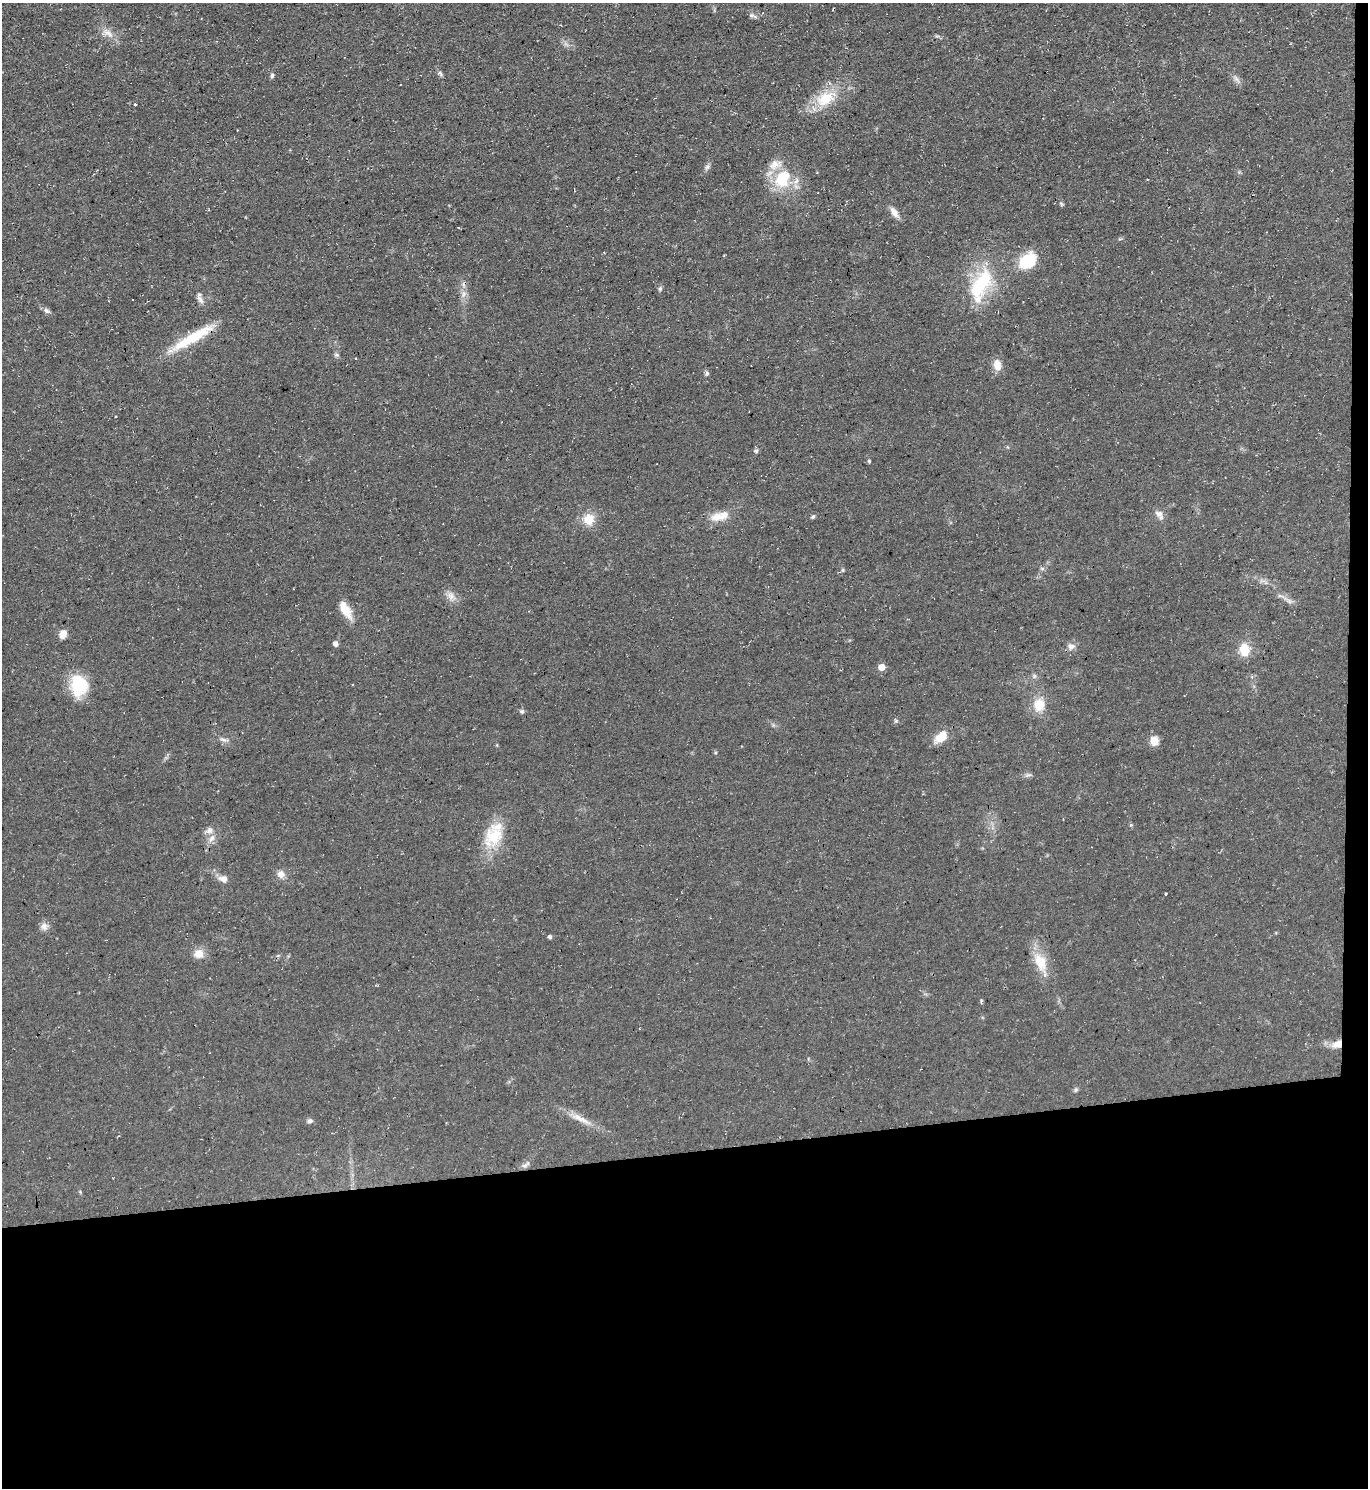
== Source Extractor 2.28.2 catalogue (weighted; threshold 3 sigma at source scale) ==
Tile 9 of 3 x 3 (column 3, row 3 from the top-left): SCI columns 2856-4221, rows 1-1486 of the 4443 x 4458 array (HDU 1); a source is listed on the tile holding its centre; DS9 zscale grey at full resolution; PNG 1370 x 1490 px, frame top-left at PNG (2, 3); no overlay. Shown black and unused: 24% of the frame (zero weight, under 3 of 4 exposures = <1% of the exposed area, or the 3 px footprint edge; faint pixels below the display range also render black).
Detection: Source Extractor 2.28.2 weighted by HDU 2 'WHT'; one run over the whole footprint, this tile lists its part. Background 0.0606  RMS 0.0071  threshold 0.0321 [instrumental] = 3 sigma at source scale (4.5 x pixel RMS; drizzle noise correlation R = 1.50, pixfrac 1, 0.05/0.05 arcsec/px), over >= 5 px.
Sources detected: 66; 1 cosmic-ray / hot-pixel residue — not listed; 2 inside a brighter listed object's ellipse — not listed separately; the other 63 listed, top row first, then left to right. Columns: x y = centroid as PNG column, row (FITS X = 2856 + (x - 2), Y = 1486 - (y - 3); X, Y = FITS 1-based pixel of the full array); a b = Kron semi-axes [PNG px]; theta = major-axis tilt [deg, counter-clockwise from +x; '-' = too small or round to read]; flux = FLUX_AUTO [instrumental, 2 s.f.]
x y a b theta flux
752 16 13 5 -20 2.2
107 33 20 10 -27 7.2
440 73 8 5 -50 1.6
272 76 6 5 - 1.4
1236 79 11 6 -56 2.8
826 98 31 18 27 25
135 104 3 3 - 1.1
707 167 10 5 60 2.1
782 179 25 19 63 31
1061 204 6 5 - 1
894 212 15 7 -56 5.1
1027 261 22 15 40 25
981 284 48 24 63 47
660 289 7 5 75 1.5
464 294 11 6 79 3.9
200 299 15 6 -59 3.3
46 310 9 6 -45 2.2
192 338 58 10 30 33
336 355 7 5 -1 1.5
355 358 3 3 - 0.54
997 365 13 9 -80 7.4
707 373 7 6 - 1.6
756 451 6 6 - 1.5
869 461 5 4 - 0.94
1159 515 15 8 -58 4.1
720 516 28 11 15 12
813 517 6 4 48 1.2
589 519 13 13 - 12
1042 569 7 4 -1 1.2
843 570 6 4 -90 0.98
451 596 17 9 -45 5.7
1288 600 20 5 -33 3.9
345 610 21 9 -59 12
63 634 9 7 67 6.7
336 644 5 4 - 3.9
1071 646 12 10 9 3.8
1244 650 14 11 -86 14
882 667 5 5 - 9.6
1034 676 6 6 - 1.6
79 685 25 20 -85 29
1039 705 12 10 85 15
522 711 7 6 - 1.6
896 721 6 5 - 1.1
941 737 13 8 40 14
224 740 12 5 -10 2.6
1154 741 12 10 87 6.1
1028 775 11 4 4 1.8
209 831 14 7 14 3.9
494 836 31 21 47 28
212 839 12 6 50 3.8
281 874 10 9 - 4.6
223 879 11 8 -20 4.9
1166 894 3 2 - 0.58
44 926 11 10 - 3.9
550 937 4 4 - 1.7
199 954 12 11 - 7.3
1040 962 30 15 -64 17
1337 1044 14 9 23 7.8
1076 1090 7 5 47 1.3
581 1119 38 8 -26 11
310 1121 7 5 12 2.1
526 1165 14 6 40 2.9
80 1192 5 4 - 0.79
Overlapping masked pixels (flux is a lower limit): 2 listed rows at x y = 192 338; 1337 1044